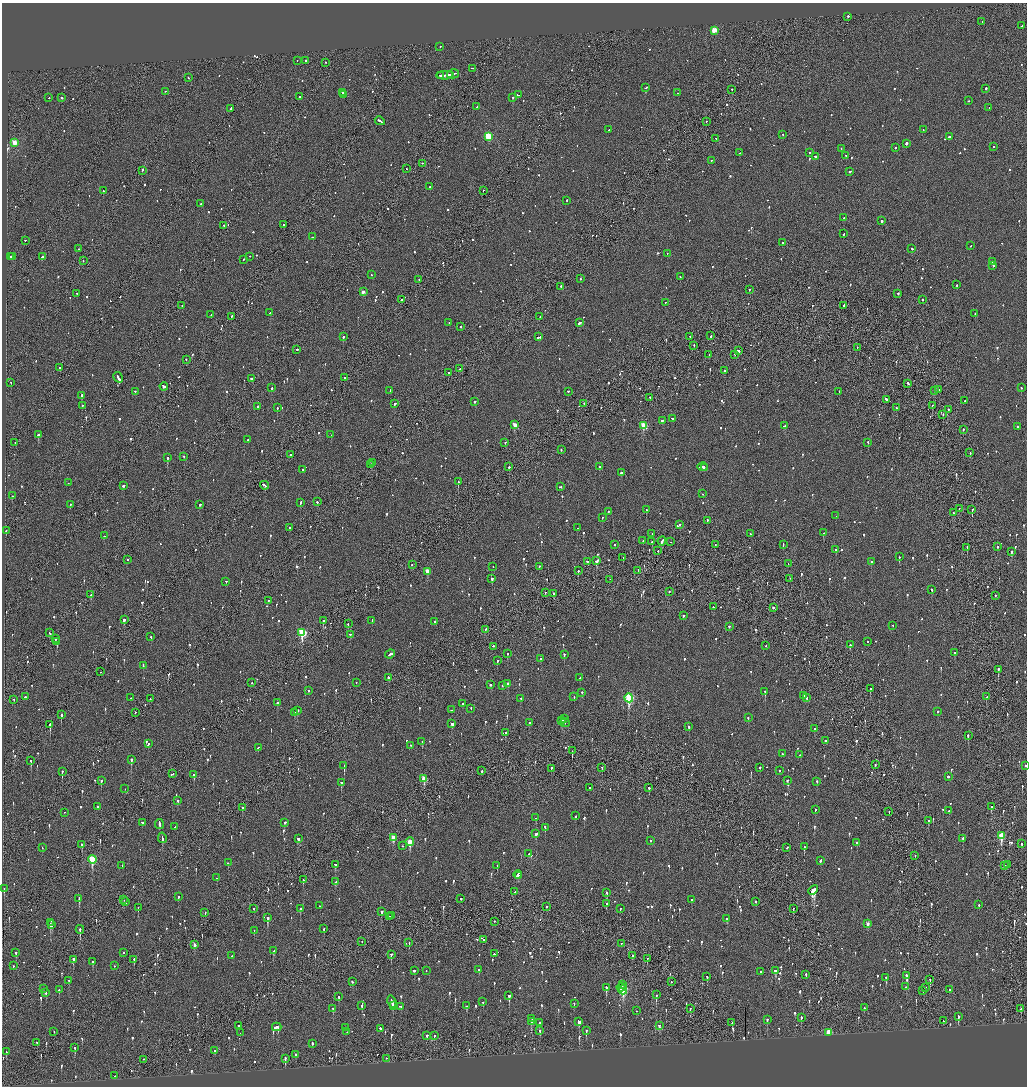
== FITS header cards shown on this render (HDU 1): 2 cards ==
NAXIS1  =                 2050
NAXIS2  =                 2168

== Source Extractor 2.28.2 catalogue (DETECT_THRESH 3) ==
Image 2050 x 2168 px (HDU 1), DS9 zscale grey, zoomed out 1/2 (1 PNG px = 2 x 2 image px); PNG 1029 x 1088 px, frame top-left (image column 2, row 2168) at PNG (2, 3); each listed source drawn as its Kron ellipse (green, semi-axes under 4 px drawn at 4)
Background -0.109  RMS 0.077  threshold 0.231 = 3 sigma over >= 5 px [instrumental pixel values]
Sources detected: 1417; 61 cannot appear on this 1/2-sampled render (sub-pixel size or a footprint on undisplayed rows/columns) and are neither listed nor drawn; of the other 1356, the 500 brightest by FLUX_AUTO listed and drawn (856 fainter detections omitted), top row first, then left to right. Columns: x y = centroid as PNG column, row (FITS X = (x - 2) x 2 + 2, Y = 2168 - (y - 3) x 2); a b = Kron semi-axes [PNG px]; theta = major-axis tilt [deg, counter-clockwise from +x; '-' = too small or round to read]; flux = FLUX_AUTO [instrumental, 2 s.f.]
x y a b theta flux
848 17 2 2 - 250
982 22 2 2 - 110
1022 26 2 1 - 63
714 31 3 3 - 410
440 47 2 2 - 53
297 61 2 1 - 76
306 61 3 2 - 100
326 63 2 1 - 76
473 69 4 2 - 130
453 74 6 2 15 340
440 76 2 2 - 150
445 76 8 2 4 380
188 78 2 2 - 60
646 88 3 2 - 90
986 89 2 2 - 150
732 90 2 2 - 73
165 92 2 1 - 59
342 93 2 2 - 100
677 93 2 2 - 66
343 95 2 2 - 87
518 95 3 2 - 130
299 97 2 2 - 98
49 98 2 2 - 79
62 98 3 2 - 89
513 98 2 2 - 130
968 101 2 2 - 60
477 107 2 1 - 140
989 108 2 1 - 95
231 109 4 2 - 130
380 121 5 2 - 210
706 122 2 1 - 61
609 130 2 2 - 64
923 130 2 2 - 190
783 135 2 2 - 49
488 137 3 3 - 910
949 137 3 2 - 220
716 139 2 2 - 63
14 143 3 3 - 300
906 144 2 2 - 290
993 147 2 2 - 110
896 148 2 2 - 91
841 149 2 2 - 57
739 153 2 1 - 88
809 153 2 2 - 150
846 156 2 2 - 69
815 157 3 2 - 140
711 161 2 2 - 53
422 164 2 1 - 94
406 169 2 1 - 56
142 171 2 1 - 170
850 172 3 2 - 79
430 187 2 2 - 52
103 191 2 2 - 62
483 191 2 1 - 180
567 201 2 2 - 170
201 204 2 2 - 140
844 218 2 2 - 68
882 221 2 2 - 200
284 225 3 2 - 67
224 226 2 1 - 67
844 234 2 2 - 49
313 237 3 2 - 91
25 241 2 1 - 170
782 243 2 2 - 170
971 246 2 2 - 93
79 249 2 1 - 67
912 249 2 2 - 65
667 254 2 2 - 49
11 257 2 2 - 68
13 257 2 2 - 120
42 257 2 2 - 220
250 257 2 2 - 58
244 260 2 2 - 61
83 261 2 2 - 61
992 262 2 2 - 130
993 266 2 2 - 90
371 275 2 2 - 49
680 277 2 2 - 96
580 279 2 2 - 49
419 280 2 1 - 85
957 285 2 2 - 89
561 287 2 2 - 79
749 290 2 2 - 64
363 292 2 2 - 120
77 294 2 2 - 83
898 294 2 2 - 78
401 300 2 2 - 63
923 300 2 1 - 180
665 303 2 2 - 67
182 306 2 1 - 53
844 306 2 1 - 83
270 313 2 2 - 98
975 314 2 2 - 55
211 315 2 2 - 78
231 317 3 1 - 110
540 317 2 1 - 56
449 323 2 2 - 49
579 323 3 2 - 120
460 327 2 2 - 76
711 336 2 2 - 73
343 337 2 2 - 410
539 337 4 2 - 170
690 337 2 2 - 150
694 346 2 2 - 56
857 348 2 1 - 51
297 350 2 2 - 350
738 351 3 2 - 190
709 355 2 1 - 58
735 355 2 2 - 55
186 360 2 2 - 72
60 368 2 2 - 95
460 369 2 1 - 54
725 371 2 2 - 73
448 373 2 2 - 110
118 378 6 2 -58 650
344 378 2 2 - 80
252 379 3 2 - 220
11 383 2 2 - 64
908 384 3 2 - 120
164 387 4 2 - 380
272 388 2 2 - 240
1021 388 2 2 - 59
939 390 2 2 - 59
390 391 2 2 - 55
935 391 2 2 - 120
135 392 2 2 - 59
568 392 2 2 - 95
839 392 2 1 - 120
81 396 2 2 - 290
650 398 2 2 - 55
886 400 3 2 - 150
965 401 2 2 - 160
475 402 2 2 - 170
394 404 3 2 - 180
584 404 2 1 - 69
82 406 2 2 - 58
932 406 2 1 - 110
257 407 2 2 - 430
277 408 2 2 - 220
897 408 3 2 - 130
948 410 2 2 - 69
943 415 2 2 - 76
672 419 2 2 - 68
662 421 2 2 - 65
515 425 3 2 - 210
644 426 3 3 - 560
785 426 4 2 - 140
1017 427 2 2 - 50
963 430 2 2 - 95
38 435 3 2 - 350
331 435 2 1 - 50
248 440 2 2 - 49
15 443 2 1 - 55
505 443 2 2 - 53
868 443 2 2 - 69
561 450 2 2 - 66
970 453 2 2 - 90
291 455 2 1 - 160
184 457 2 2 - 55
167 458 2 2 - 340
372 463 2 2 - 97
371 465 3 2 - 150
509 467 2 2 - 280
599 467 2 2 - 120
703 467 5 2 - 980
704 468 2 2 - 470
303 470 2 2 - 150
621 473 2 2 - 160
458 482 2 1 - 180
68 483 2 1 - 60
123 486 3 2 - 120
265 486 4 2 - 200
561 487 3 2 - 95
703 494 2 1 - 92
12 496 2 1 - 76
317 502 2 2 - 73
300 503 2 2 - 120
70 505 2 2 - 67
200 505 2 2 - 78
959 509 2 1 - 74
646 510 2 2 - 110
972 510 3 2 - 190
608 512 2 2 - 57
953 513 2 1 - 69
836 516 2 1 - 88
602 518 2 2 - 67
707 521 2 2 - 61
680 525 2 2 - 57
290 528 2 2 - 170
577 528 2 2 - 76
6 530 2 1 - 66
823 533 2 2 - 62
652 534 2 2 - 53
750 534 2 2 - 77
104 536 2 2 - 210
643 541 2 2 - 85
662 541 4 2 - 330
652 542 2 2 - 56
671 542 2 2 - 97
615 545 2 1 - 50
715 545 2 1 - 50
783 545 3 1 - 72
997 547 2 2 - 49
967 548 2 1 - 98
836 550 2 2 - 60
658 551 2 2 - 70
1012 552 2 2 - 330
899 557 2 2 - 310
623 558 2 2 - 49
127 560 2 2 - 250
597 561 3 2 - 350
587 562 2 2 - 60
871 562 2 2 - 81
788 564 2 1 - 52
412 565 2 2 - 64
493 567 2 2 - 52
539 567 2 2 - 56
578 571 2 2 - 95
638 571 2 1 - 120
427 572 3 2 - 190
492 579 2 2 - 250
790 579 2 1 - 80
610 580 2 1 - 68
226 582 2 2 - 57
932 590 2 2 - 62
669 592 2 2 - 65
545 593 2 1 - 49
554 594 2 2 - 79
91 595 3 2 - 91
995 596 2 2 - 52
268 601 2 1 - 64
713 607 2 2 - 68
773 608 2 2 - 160
683 616 2 2 - 52
124 620 2 2 - 780
323 621 2 2 - 280
372 621 3 2 - 84
435 622 2 2 - 55
348 624 2 2 - 55
893 626 2 2 - 81
729 627 2 2 - 120
485 630 2 2 - 120
50 633 2 2 - 60
302 633 4 3 - 1200
350 635 2 2 - 85
151 637 2 2 - 68
56 639 2 1 - 82
57 642 2 2 - 140
867 642 2 2 - 56
850 645 2 2 - 52
493 646 2 2 - 93
766 646 2 2 - 60
954 653 2 2 - 62
390 654 5 2 - 160
508 654 2 2 - 70
564 655 2 2 - 92
540 659 2 2 - 54
497 661 2 2 - 88
143 666 3 2 - 160
998 670 3 2 - 160
101 672 2 1 - 71
389 678 3 2 - 310
580 678 2 2 - 79
252 683 2 1 - 60
356 683 2 1 - 85
508 684 2 2 - 1400
491 685 3 2 - 68
502 686 2 2 - 49
870 689 2 2 - 64
309 691 2 2 - 93
765 692 2 2 - 280
582 693 2 2 - 67
804 696 2 2 - 52
25 697 2 2 - 78
574 697 2 2 - 53
986 697 2 2 - 63
131 698 2 1 - 49
629 698 4 3 - 1700
806 698 2 2 - 63
150 699 2 2 - 110
521 699 2 2 - 60
14 700 2 2 - 100
277 703 2 2 - 92
463 704 2 2 - 65
471 709 2 2 - 72
451 710 2 2 - 61
297 711 2 2 - 170
937 712 2 2 - 170
135 713 2 2 - 73
294 713 2 2 - 210
61 715 2 2 - 1000
748 718 2 2 - 65
564 719 2 2 - 110
562 721 4 2 - 160
529 723 3 2 - 99
565 723 5 3 - 51
452 724 4 2 - 130
50 725 2 2 - 180
689 727 2 2 - 59
814 729 2 2 - 82
505 733 2 2 - 110
968 736 3 2 - 110
825 741 2 2 - 93
422 742 2 2 - 360
148 744 3 2 - 99
411 746 2 2 - 67
258 748 2 2 - 51
572 751 3 1 - 95
782 754 2 1 - 65
800 755 3 2 - 70
131 760 2 2 - 540
31 761 3 2 - 77
875 765 2 1 - 49
344 766 3 2 - 240
1026 766 2 1 - 160
602 768 2 2 - 56
760 768 2 2 - 150
551 769 3 2 - 58
482 771 2 1 - 210
779 771 2 2 - 62
62 772 2 2 - 280
172 774 3 2 - 110
194 775 2 2 - 230
948 777 2 2 - 280
424 779 4 3 - 330
101 781 2 2 - 130
787 781 3 2 - 53
817 782 2 2 - 78
341 783 2 2 - 240
589 788 2 2 - 140
649 788 2 2 - 200
125 789 2 2 - 52
178 801 2 2 - 87
97 807 2 2 - 56
991 807 3 2 - 100
242 808 2 2 - 72
815 810 2 2 - 59
949 811 2 2 - 83
889 812 2 1 - 50
64 813 2 2 - 76
576 816 2 2 - 92
536 818 2 2 - 90
928 821 3 2 - 69
142 823 2 2 - 130
285 823 2 2 - 74
159 824 5 2 - 160
175 827 2 2 - 68
545 828 3 2 - 140
536 834 3 2 - 200
1001 836 4 3 - 540
162 838 5 2 - 200
393 838 3 3 - 290
298 839 3 2 - 160
963 839 2 2 - 200
650 841 2 2 - 59
410 842 4 3 - 380
857 843 2 2 - 110
1022 844 2 2 - 53
82 845 3 2 - 280
403 846 2 1 - 92
804 847 2 1 - 89
42 848 2 2 - 79
787 848 3 2 - 65
529 854 2 2 - 61
915 856 2 1 - 54
92 860 4 3 - 860
820 861 3 2 - 150
228 863 2 2 - 70
335 865 3 2 - 120
1007 865 2 2 - 86
122 866 2 2 - 130
497 866 2 2 - 95
1005 866 2 2 - 120
518 875 4 2 - 160
519 876 2 2 - 55
217 878 2 2 - 57
303 880 3 2 - 71
336 882 3 2 - 66
4 889 3 2 - 110
813 890 5 4 - 1200
515 892 2 1 - 140
607 893 2 2 - 70
178 897 2 2 - 84
79 899 3 2 - 370
461 899 2 2 - 77
124 900 2 1 - 94
692 900 2 2 - 50
126 902 2 2 - 74
756 902 2 2 - 120
606 904 2 2 - 120
979 905 2 2 - 57
320 906 2 2 - 56
547 907 2 2 - 59
138 908 3 2 - 67
254 909 2 2 - 120
300 909 3 2 - 110
620 909 2 2 - 70
793 909 2 2 - 59
381 912 2 2 - 290
205 913 2 2 - 70
392 916 4 2 - 160
389 917 3 1 - 96
268 918 3 2 - 620
727 919 2 2 - 73
494 922 2 2 - 57
50 923 3 1 - 270
867 924 3 2 - 95
52 925 3 2 - 65
324 929 3 2 - 71
80 930 4 2 - 130
254 931 2 2 - 51
483 940 2 2 - 110
362 942 2 1 - 85
409 943 2 1 - 140
621 944 2 1 - 100
195 945 3 2 - 93
274 951 3 2 - 84
16 953 3 2 - 100
124 953 2 2 - 58
494 954 2 1 - 77
391 955 3 2 - 160
232 956 2 2 - 93
632 956 2 2 - 220
647 959 3 2 - 62
73 960 3 2 - 240
134 960 3 2 - 150
93 962 2 2 - 190
13 966 2 2 - 56
115 966 2 2 - 58
479 970 3 2 - 52
414 971 2 2 - 200
426 971 2 1 - 100
775 971 3 2 - 130
761 972 2 2 - 240
806 975 2 2 - 54
907 976 4 2 - 250
707 977 3 2 - 87
886 978 4 2 - 150
930 980 3 1 - 67
69 981 2 2 - 57
352 982 2 2 - 66
671 982 2 2 - 56
622 985 2 2 - 54
905 987 2 2 - 49
606 988 4 2 - 340
621 988 4 2 - 260
926 988 2 2 - 67
44 989 2 2 - 200
59 990 2 2 - 100
623 990 4 3 - 1100
949 990 3 2 - 79
923 991 2 1 - 110
46 993 2 2 - 100
656 995 3 2 - 150
509 996 4 2 - 170
339 997 3 2 - 72
392 1002 6 2 -71 350
483 1002 2 2 - 100
574 1004 2 2 - 51
362 1006 3 2 - 86
393 1006 2 2 - 110
467 1006 2 2 - 230
401 1007 3 2 - 120
864 1008 2 2 - 58
333 1009 3 2 - 74
690 1009 3 2 - 69
1021 1009 2 2 - 53
637 1011 2 1 - 100
958 1017 4 2 - 280
801 1018 2 2 - 120
532 1019 2 2 - 64
767 1020 2 2 - 190
943 1021 3 1 - 78
531 1022 3 2 - 130
579 1022 3 2 - 250
539 1023 2 2 - 58
732 1023 3 1 - 59
239 1026 2 2 - 150
659 1026 2 2 - 55
277 1027 5 3 - 290
346 1028 2 2 - 58
380 1029 3 2 - 82
540 1031 3 2 - 120
586 1031 3 2 - 170
54 1032 3 1 - 89
347 1032 2 2 - 53
240 1033 2 2 - 95
829 1033 3 3 - 700
427 1036 2 2 - 350
434 1036 2 2 - 63
37 1043 3 2 - 77
312 1044 2 2 - 220
75 1048 2 2 - 130
215 1051 3 2 - 64
6 1052 2 2 - 63
296 1055 2 2 - 89
285 1059 4 2 - 130
387 1059 2 1 - 52
144 1060 2 1 - 76
115 1076 2 1 - 60
At the frame edge (FLAGS 8, measured only in part): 1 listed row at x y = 1026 766
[856 fainter detections neither listed nor drawn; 61 sub-pixel or undisplayed-footprint detections neither listed nor drawn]